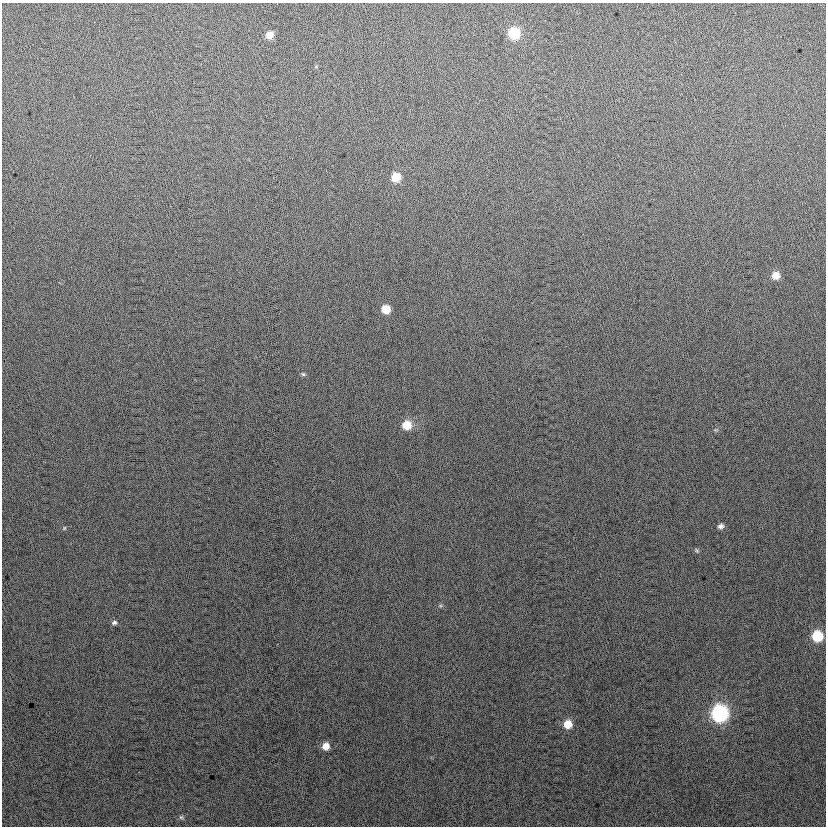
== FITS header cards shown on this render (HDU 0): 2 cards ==
NAXIS1  =                  824
NAXIS2  =                  824

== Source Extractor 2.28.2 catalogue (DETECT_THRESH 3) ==
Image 824 x 824 px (HDU 0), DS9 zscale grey, 1 PNG px = 1 image px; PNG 828 x 828 px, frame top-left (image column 1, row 824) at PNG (2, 3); no overlay
Background 15.2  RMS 14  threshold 40.9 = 3 sigma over >= 5 px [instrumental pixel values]
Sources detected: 16; all 16 listed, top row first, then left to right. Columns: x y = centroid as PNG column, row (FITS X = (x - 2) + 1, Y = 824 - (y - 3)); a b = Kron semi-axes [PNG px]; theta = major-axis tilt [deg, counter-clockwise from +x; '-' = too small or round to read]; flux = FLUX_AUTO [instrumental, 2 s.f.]
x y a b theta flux
514 33 8 8 - 41000
269 35 7 7 - 8700
396 177 8 7 - 18000
775 275 8 8 - 9000
386 309 7 7 - 13000
303 374 5 5 - 1400
407 425 9 9 - 15000
721 526 7 6 - 3200
64 528 6 4 47 1100
697 551 7 4 -60 1300
114 622 7 6 - 2300
817 636 8 8 - 36000
720 713 9 9 - 180000
568 724 8 8 - 13000
326 746 8 7 - 8100
181 817 6 6 - 1700